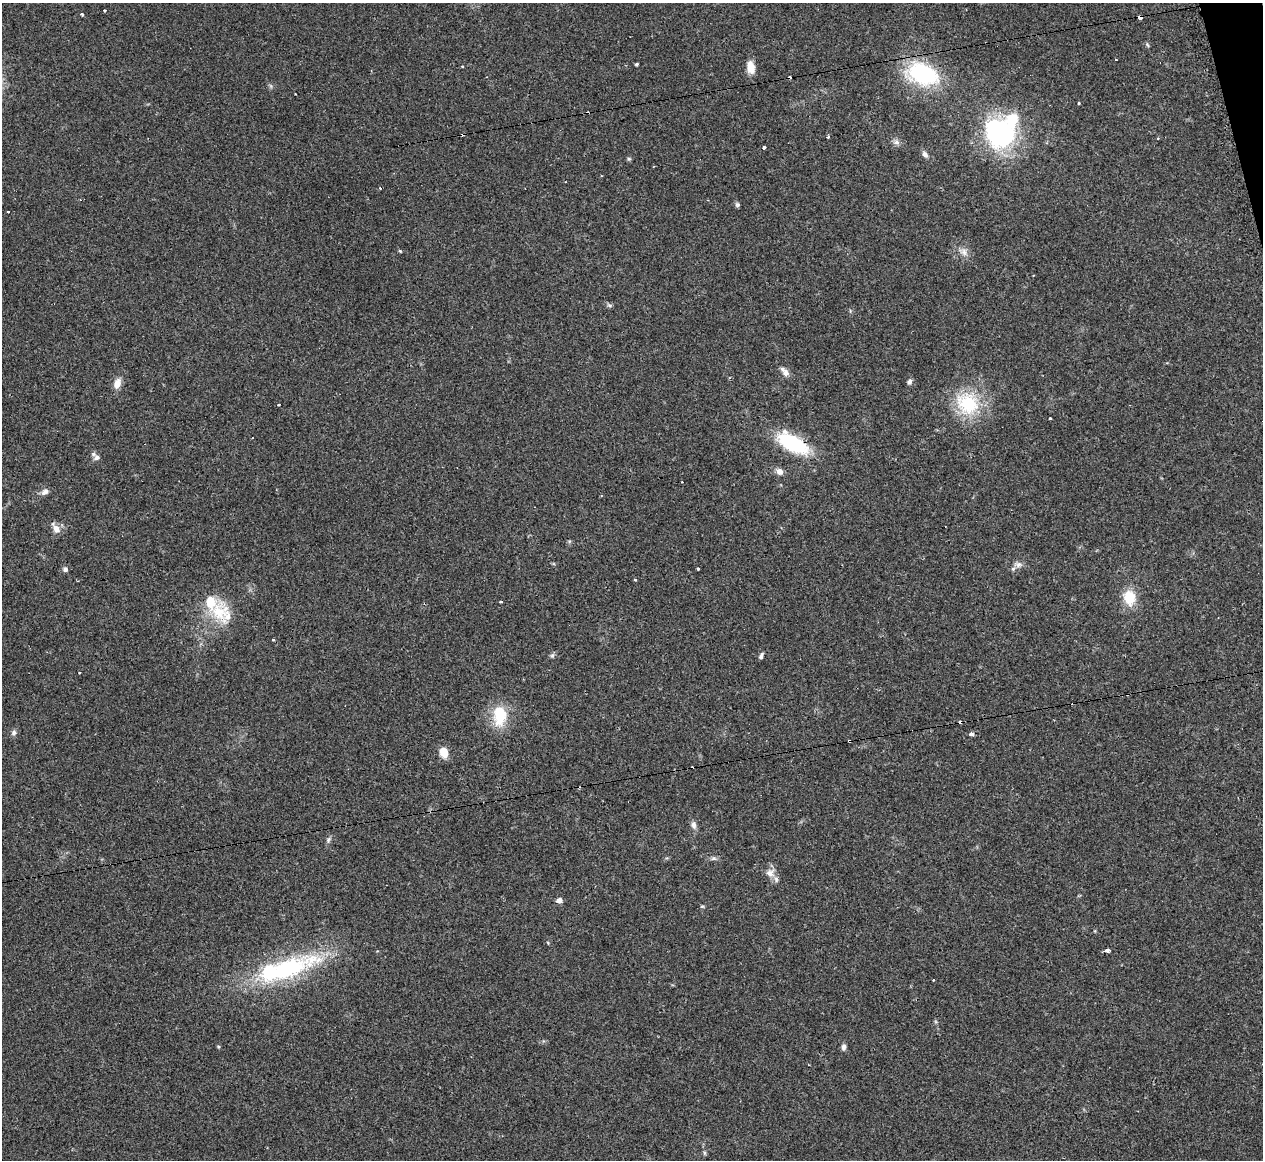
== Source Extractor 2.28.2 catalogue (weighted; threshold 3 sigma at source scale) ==
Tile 10 of 4 x 4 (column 2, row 3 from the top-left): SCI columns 1291-2551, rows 1418-2575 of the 5073 x 5080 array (HDU 1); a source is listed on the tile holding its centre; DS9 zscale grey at full resolution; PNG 1265 x 1162 px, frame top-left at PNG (2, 3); no overlay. Shown black and unused: <1% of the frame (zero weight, under 2 of 3 exposures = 2% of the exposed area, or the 3 px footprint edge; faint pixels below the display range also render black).
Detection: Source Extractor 2.28.2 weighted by HDU 2 'WHT'; one run over the whole footprint, this tile lists its part. Background 0.059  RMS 0.0071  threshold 0.0318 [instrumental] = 3 sigma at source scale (4.5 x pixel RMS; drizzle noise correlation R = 1.50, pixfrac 1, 0.05/0.05 arcsec/px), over >= 5 px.
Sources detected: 77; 10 cosmic-ray / hot-pixel residue — not listed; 6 inside a brighter listed object's ellipse — not listed separately; the other 61 listed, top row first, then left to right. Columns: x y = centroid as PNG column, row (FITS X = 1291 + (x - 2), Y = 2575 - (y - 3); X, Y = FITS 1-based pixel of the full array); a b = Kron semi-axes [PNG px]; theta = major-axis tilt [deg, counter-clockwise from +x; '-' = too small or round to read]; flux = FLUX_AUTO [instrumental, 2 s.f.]
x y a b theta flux
105 10 3 3 - 0.76
82 15 4 3 - 1.4
1140 17 4 3 - 11
1147 45 8 3 -46 0.81
1116 60 2 2 - 0.68
637 64 3 3 - 1.2
462 66 3 2 - 1.5
751 67 14 8 -82 7.6
923 74 32 20 -19 72
1079 103 3 3 - 0.93
999 133 32 29 -47 110
828 137 3 3 - 3.4
1158 139 3 3 - 0.86
896 142 9 6 -14 2.5
764 148 3 3 - 4.8
925 154 9 6 -54 2.6
629 159 6 5 - 1.1
737 205 6 5 - 1.3
8 212 3 3 - 1.7
400 251 5 3 - 0.76
963 252 13 9 -35 4.6
1033 275 3 2 - 0.53
609 305 8 4 -36 1.3
786 373 12 8 -54 3.8
909 382 8 5 69 2
117 383 12 8 71 6.2
967 403 33 29 -44 41
279 405 3 3 - 2.1
1050 419 3 3 - 2
793 444 24 11 -30 72
97 458 8 7 - 2.8
779 471 8 7 - 4
45 492 11 7 35 3.2
56 529 13 8 -55 5.2
1018 564 11 7 1 3.2
698 568 3 3 - 1.6
65 569 7 6 - 2
635 579 3 3 - 2.4
1129 597 17 13 -76 17
501 602 3 3 - 17
218 612 35 26 -85 28
273 640 3 3 - 2.6
552 655 8 4 37 1.4
761 656 7 4 64 1.8
79 672 3 3 - 1.2
500 716 26 16 90 24
14 733 8 7 - 2.1
971 734 4 3 - 3.8
849 741 3 3 - 1.3
444 752 12 9 -68 8.7
693 825 10 7 -76 3.1
328 839 8 6 49 1.6
713 858 8 6 1 1.7
770 873 12 11 - 5.6
559 900 7 6 - 2.7
702 906 6 4 0 0.83
548 943 5 3 - 0.55
1107 950 5 3 - 6.2
288 969 90 26 22 88
844 1047 9 6 87 2.3
704 1153 6 4 -89 1.1
Overlapping masked pixels (flux is a lower limit): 2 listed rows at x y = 1140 17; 849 741